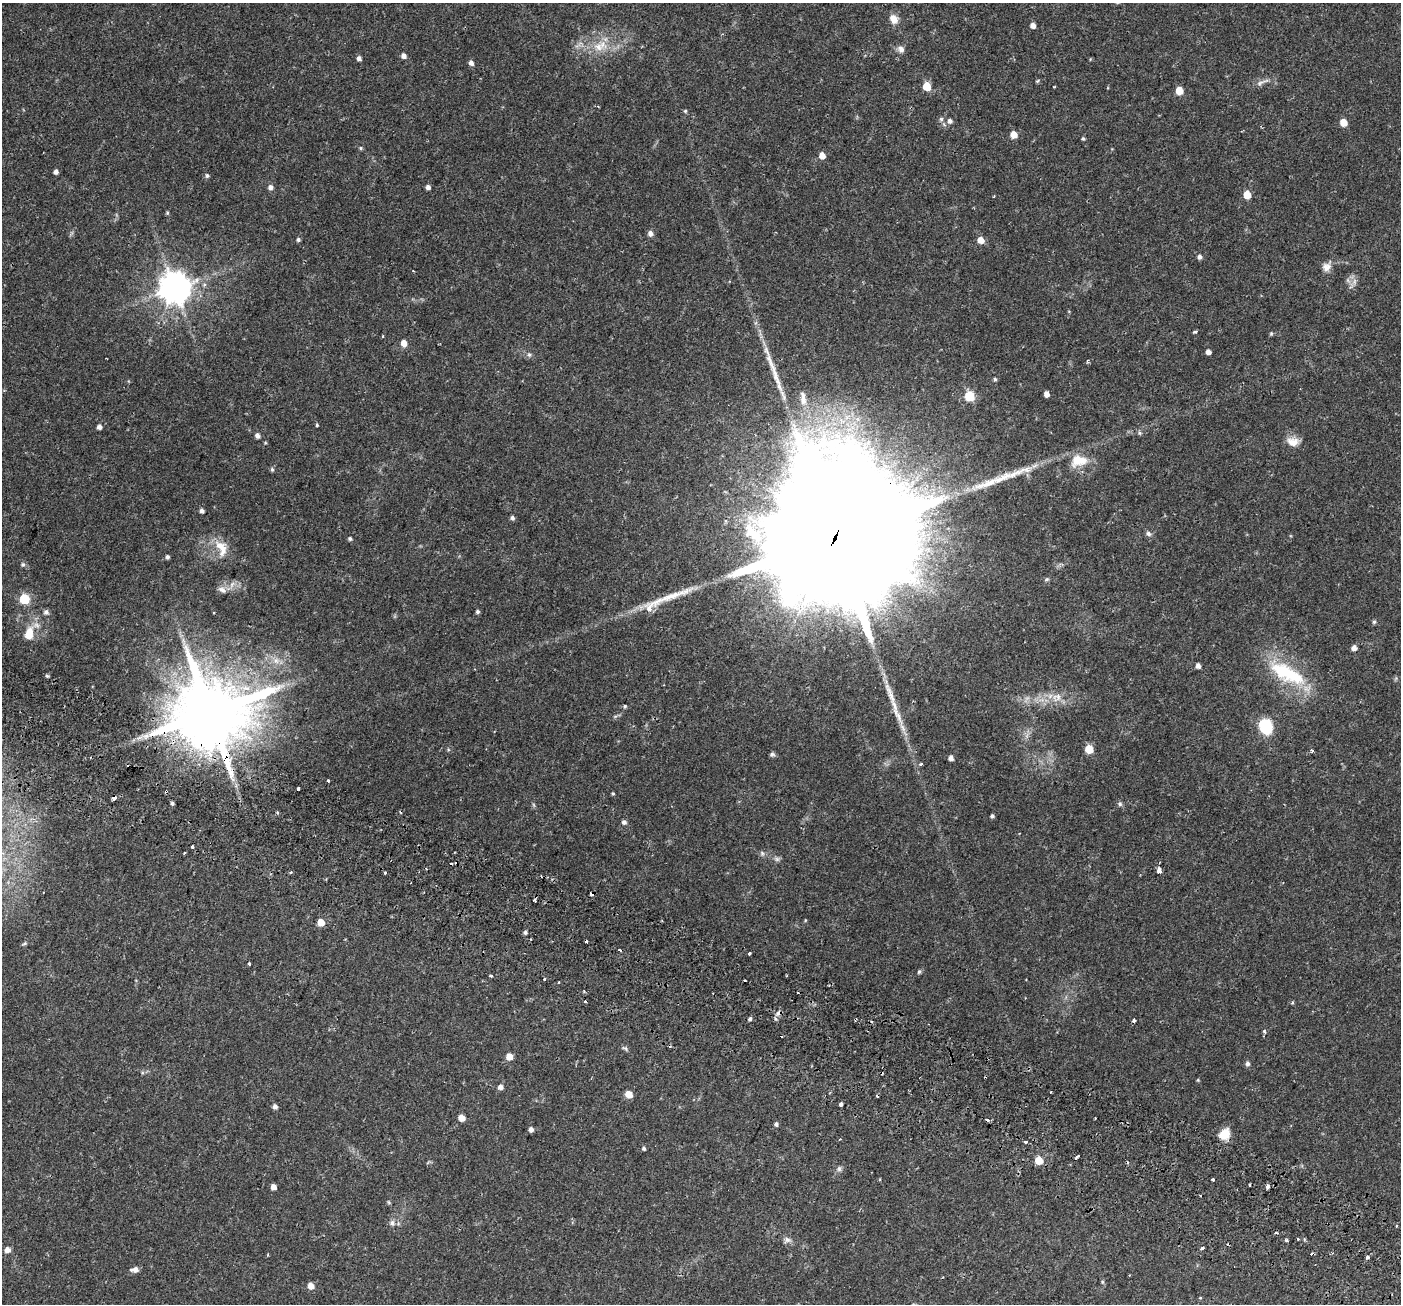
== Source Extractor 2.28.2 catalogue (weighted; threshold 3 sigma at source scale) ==
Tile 6 of 4 x 4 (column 2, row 2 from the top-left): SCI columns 1470-2868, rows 2897-4198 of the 5743 x 5856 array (HDU 1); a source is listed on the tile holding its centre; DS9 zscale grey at full resolution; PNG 1403 x 1306 px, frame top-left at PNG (2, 3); no overlay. Shown black and unused: <1% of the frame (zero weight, under 2 of 3 exposures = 5% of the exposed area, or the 3 px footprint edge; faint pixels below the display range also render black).
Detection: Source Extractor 2.28.2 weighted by HDU 2 'WHT'; one run over the whole footprint, this tile lists its part. Background 0.0345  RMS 0.0037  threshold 0.0165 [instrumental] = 3 sigma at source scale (4.5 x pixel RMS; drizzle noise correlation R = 1.50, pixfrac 1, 0.0396/0.0396 arcsec/px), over >= 5 px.
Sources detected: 179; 17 cosmic-ray / hot-pixel residue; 3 long thin detections or spike segments (spike, bleed or trail) — not listed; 2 inside a brighter listed object's ellipse — not listed separately; the other 157 listed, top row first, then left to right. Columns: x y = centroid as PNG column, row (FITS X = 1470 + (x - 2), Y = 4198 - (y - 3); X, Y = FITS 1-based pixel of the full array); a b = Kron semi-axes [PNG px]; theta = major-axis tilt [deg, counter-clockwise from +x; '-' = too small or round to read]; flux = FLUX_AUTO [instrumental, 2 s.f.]
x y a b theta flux
894 19 11 9 -58 3.1
1033 26 4 4 - 2.1
598 47 17 13 -14 5.7
901 49 8 8 - 1.6
404 56 5 5 - 1.4
359 58 4 4 - 1.2
471 63 6 5 - 1.3
1037 81 5 5 - 0.4
1262 82 24 4 22 1.7
927 86 6 5 - 9
1179 91 5 5 - 7.1
598 106 3 3 - 0.27
685 111 5 5 - 0.47
941 119 6 5 - 0.74
950 121 6 5 - 1.2
1343 122 5 5 - 5.5
1013 134 5 5 - 4.1
1083 138 4 4 - 0.46
361 148 5 4 - 0.46
822 156 5 5 - 3.4
56 172 4 4 - 1.3
207 175 5 5 - 0.7
270 187 6 6 - 1.3
428 187 4 4 - 1.4
1247 195 5 5 - 6.7
994 196 4 2 - 0.31
167 213 5 4 - 0.42
650 233 6 5 - 1.5
298 240 4 4 - 0.7
981 240 6 5 - 3.7
1199 257 5 5 - 1
1327 267 14 10 56 2.4
1354 281 10 5 68 1.3
175 288 10 9 - 640
1195 332 4 3 - 0.57
1271 334 5 4 - 0.43
383 336 3 3 - 0.33
404 343 6 5 - 3.2
1208 352 5 4 - 1.7
529 355 6 5 - 0.73
995 379 5 4 - 0.54
1047 394 5 4 - 1.8
969 396 6 5 - 21
803 399 21 8 -83 3.1
317 425 4 3 - 0.36
99 427 4 4 - 1.4
1139 433 6 5 - 0.6
257 436 6 5 - 1.1
1293 441 17 11 -8 3.4
1082 461 17 12 21 5
272 469 6 5 - 0.58
202 511 5 4 - 1
512 518 5 4 - 0.85
753 533 37 16 -47 11
1148 534 8 6 -20 1
350 539 4 4 - 0.68
834 539 90 31 64 40000
221 548 27 15 -67 6.3
167 557 5 4 - 0.8
23 564 7 5 -90 0.69
232 584 8 5 45 1.2
222 590 13 7 -27 1.7
24 599 6 5 - 19
649 608 12 9 62 3.9
46 612 6 6 - 1
214 612 3 2 - 0.36
477 612 5 4 - 0.65
1374 622 5 5 - 0.64
29 633 19 11 78 5.5
1354 648 5 5 - 1.8
276 661 10 8 -58 2
1198 666 5 5 - 1.3
1284 671 54 19 -29 24
47 676 5 4 - 0.46
1050 696 8 5 46 1.3
891 697 50 8 -68 8.1
1058 697 13 7 68 2.3
625 706 5 4 - 0.45
210 713 20 19 - 4100
1266 727 18 14 -75 10
146 736 7 6 - 1.4
1089 749 6 5 - 9.6
1312 751 5 4 - 0.54
772 754 7 5 -1 0.69
951 758 5 4 - 1.6
920 764 5 4 - 0.56
328 781 3 3 - 0.61
298 789 4 3 - 2.2
166 791 4 3 - 0.73
613 794 4 3 - 0.43
114 798 4 3 - 3.8
172 803 4 4 - 0.61
1120 804 7 6 - 0.73
534 805 6 4 -70 0.46
992 816 4 4 - 0.68
624 822 5 5 - 1.1
192 846 3 3 - 1.5
184 853 3 2 - 0.46
762 853 7 4 -45 0.67
777 859 7 4 18 0.73
1159 871 5 4 - 4.6
291 872 3 3 - 0.71
385 873 3 3 - 0.77
592 894 4 4 - 1.7
805 920 5 3 - 0.28
321 922 5 5 - 4.7
525 932 5 4 - 0.69
25 943 7 4 19 0.55
750 953 3 3 - 3
249 964 3 3 - 0.63
919 972 6 4 73 0.58
491 976 3 3 - 0.7
545 979 3 3 - 3.4
584 992 4 3 - 0.49
585 1002 3 3 - 0.8
1292 1003 5 3 - 0.36
750 1019 4 3 - 0.71
776 1019 6 4 -69 0.58
1134 1020 4 3 - 0.68
1264 1031 6 4 -77 0.61
625 1048 9 5 -28 0.68
509 1057 5 5 - 3.8
1247 1063 6 5 - 0.99
1198 1080 5 4 - 0.33
500 1087 5 5 - 1.4
1051 1092 3 2 - 0.44
628 1094 6 5 - 4.4
841 1104 3 3 - 14
275 1107 5 5 - 1.3
461 1118 5 5 - 3.3
987 1119 4 3 - 3.3
776 1124 5 4 - 0.74
531 1129 5 4 - 1.4
1224 1134 12 10 47 5.2
840 1139 3 3 - 0.31
1026 1142 3 3 - 0.74
644 1148 5 4 - 0.59
1076 1158 5 3 - 1.5
1039 1160 5 5 - 7.1
839 1169 8 6 76 0.87
1213 1180 3 3 - 1.3
1267 1186 3 3 - 25
273 1187 5 4 - 2.1
389 1202 6 4 -60 0.4
392 1223 8 6 89 1.2
1276 1233 3 2 - 0.46
1297 1239 3 3 - 1.3
787 1240 10 7 -13 1.4
1286 1240 4 3 - 0.61
1202 1248 3 3 - 0.75
7 1250 5 5 - 2.1
268 1255 3 2 - 0.36
1367 1257 3 3 - 1.4
135 1270 9 5 3 1.8
1102 1282 5 5 - 0.42
311 1286 6 5 - 2.7
1200 1298 4 3 - 0.27
Overlapping masked pixels (flux is a lower limit): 5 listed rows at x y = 834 539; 210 713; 166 791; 114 798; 592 894